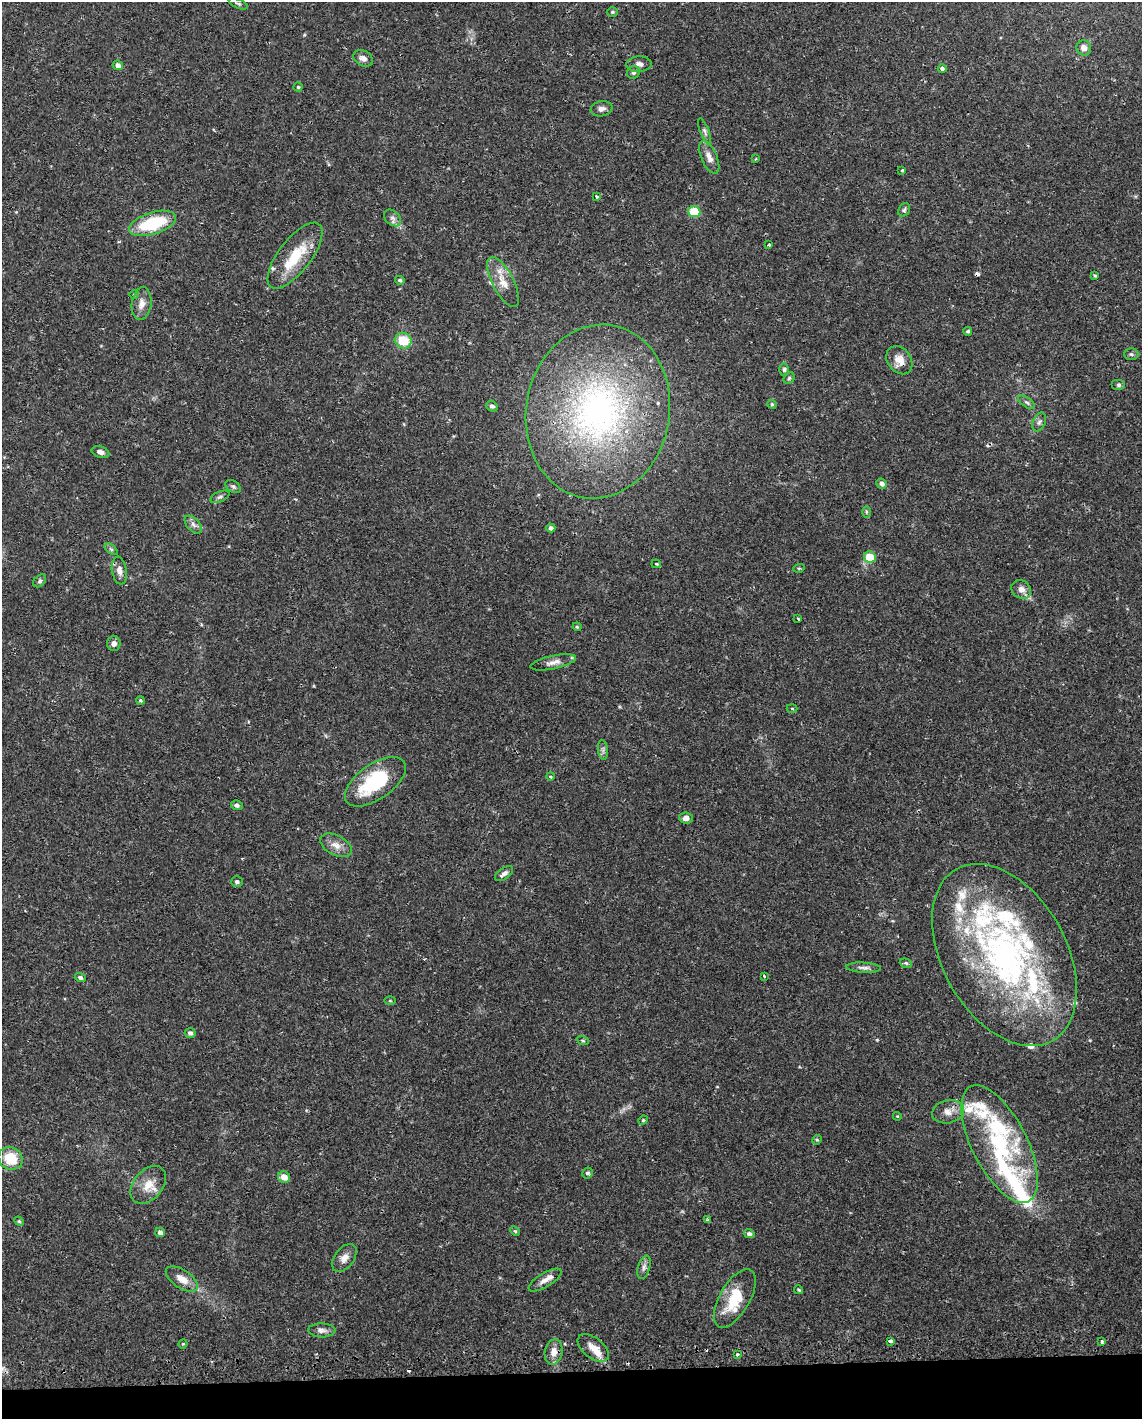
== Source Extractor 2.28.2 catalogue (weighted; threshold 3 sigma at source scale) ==
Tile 10 of 4 x 3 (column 2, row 3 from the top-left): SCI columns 1160-2299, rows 84-1500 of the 4619 x 4388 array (HDU 1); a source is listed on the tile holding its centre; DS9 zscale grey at full resolution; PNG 1144 x 1421 px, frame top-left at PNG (2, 2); each listed source drawn as its Kron ellipse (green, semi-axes under 4 px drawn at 4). Shown black and unused: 3% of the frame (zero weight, under 2 of 3 exposures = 3% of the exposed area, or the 3 px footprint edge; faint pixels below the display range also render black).
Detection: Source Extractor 2.28.2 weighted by HDU 2 'WHT'; one run over the whole footprint, this tile lists its part. Background 0.029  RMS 0.003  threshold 0.0137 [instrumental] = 3 sigma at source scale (4.5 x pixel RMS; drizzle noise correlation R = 1.50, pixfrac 1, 0.0396/0.0396 arcsec/px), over >= 5 px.
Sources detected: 125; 1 inside a brighter object's white glare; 4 cosmic-ray / hot-pixel residue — neither listed nor drawn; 19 inside a brighter listed object's ellipse — not listed separately; the other 101 listed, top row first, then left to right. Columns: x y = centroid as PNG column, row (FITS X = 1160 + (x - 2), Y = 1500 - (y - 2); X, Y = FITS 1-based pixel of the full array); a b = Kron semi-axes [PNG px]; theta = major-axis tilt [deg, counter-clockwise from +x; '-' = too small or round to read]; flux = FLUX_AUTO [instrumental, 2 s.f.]
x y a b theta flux
238 4 10 4 -23 0.59
612 12 5 4 - 0.41
1084 48 7 7 - 2
363 58 10 7 -27 1.7
639 64 13 7 3 1.5
118 65 5 4 - 1.3
942 69 4 4 - 0.72
633 72 7 6 - 0.67
298 87 4 4 - 0.36
602 109 11 7 9 1.3
705 131 14 4 -70 0.86
709 157 17 8 -67 2.3
756 159 4 3 - 0.29
902 170 3 3 - 0.55
596 196 4 3 - 0.56
904 210 7 5 61 0.6
694 212 6 5 - 11
393 218 10 7 -44 1.2
152 223 24 11 17 17
769 245 3 3 - 0.42
295 256 39 16 52 12
1095 275 4 3 - 0.36
400 280 5 4 - 0.49
503 282 28 10 -62 4.7
134 294 5 3 - 0.29
142 304 16 10 82 2.6
968 331 4 4 - 0.48
403 341 8 7 - 7.1
1131 354 7 6 - 0.64
899 360 15 11 -54 3.4
784 370 6 5 - 0.56
789 378 6 5 - 0.5
1119 385 7 5 0 0.61
1027 402 9 4 -35 0.67
772 404 5 4 - 0.36
492 406 6 5 - 0.74
598 411 87 72 81 100
1039 422 10 6 66 0.98
100 452 9 5 -17 1.3
882 484 5 5 - 1
233 487 8 5 -36 0.73
220 497 10 5 24 0.8
866 512 6 4 -89 0.38
193 525 11 6 -46 1.2
551 528 4 4 - 0.9
111 549 7 4 -36 0.57
870 557 6 5 - 7.9
656 564 5 4 - 0.48
799 568 6 3 17 0.33
119 571 14 7 -81 1.8
40 581 7 5 42 0.61
1021 590 10 8 -38 2
798 619 3 3 - 0.27
577 627 4 4 - 0.31
114 643 7 6 - 1.1
553 662 23 6 12 2.1
140 700 4 4 - 0.43
792 708 5 3 - 0.3
603 750 10 5 -84 0.79
551 776 4 4 - 0.41
375 782 35 17 35 21
237 805 6 5 - 0.86
686 818 7 5 -4 1.7
336 845 17 10 -28 2.7
504 874 10 5 36 1.2
237 882 6 5 - 0.67
1004 955 98 62 -61 110
906 963 6 4 -20 0.45
863 968 17 5 -3 1.3
764 976 4 2 - 0.33
80 977 5 4 - 0.82
390 1001 6 4 0 0.33
190 1033 5 5 - 0.84
583 1040 6 4 -19 0.42
948 1112 16 11 12 3
897 1116 4 3 - 0.24
643 1120 5 4 - 0.35
817 1140 5 4 - 0.41
1000 1144 64 27 -63 34
11 1158 12 11 - 7.5
588 1173 5 5 - 0.66
284 1177 6 5 - 2.8
148 1185 21 14 51 4.8
708 1220 3 3 - 0.54
19 1221 5 4 - 0.36
515 1231 5 3 - 0.34
160 1232 5 4 - 1.3
749 1234 5 4 - 0.86
344 1258 16 9 53 2.2
644 1267 12 6 74 1.2
182 1279 18 9 -34 3.3
545 1280 19 7 31 2
799 1290 5 3 - 0.41
735 1298 32 15 60 11
322 1330 13 7 -2 1.3
890 1341 4 3 - 3.2
1102 1341 3 3 - 1
183 1344 5 4 - 0.32
593 1348 18 10 -38 3.8
554 1352 12 9 78 2.6
737 1355 3 3 - 0.98
Overlapping masked pixels (flux is a lower limit): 1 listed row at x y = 899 360